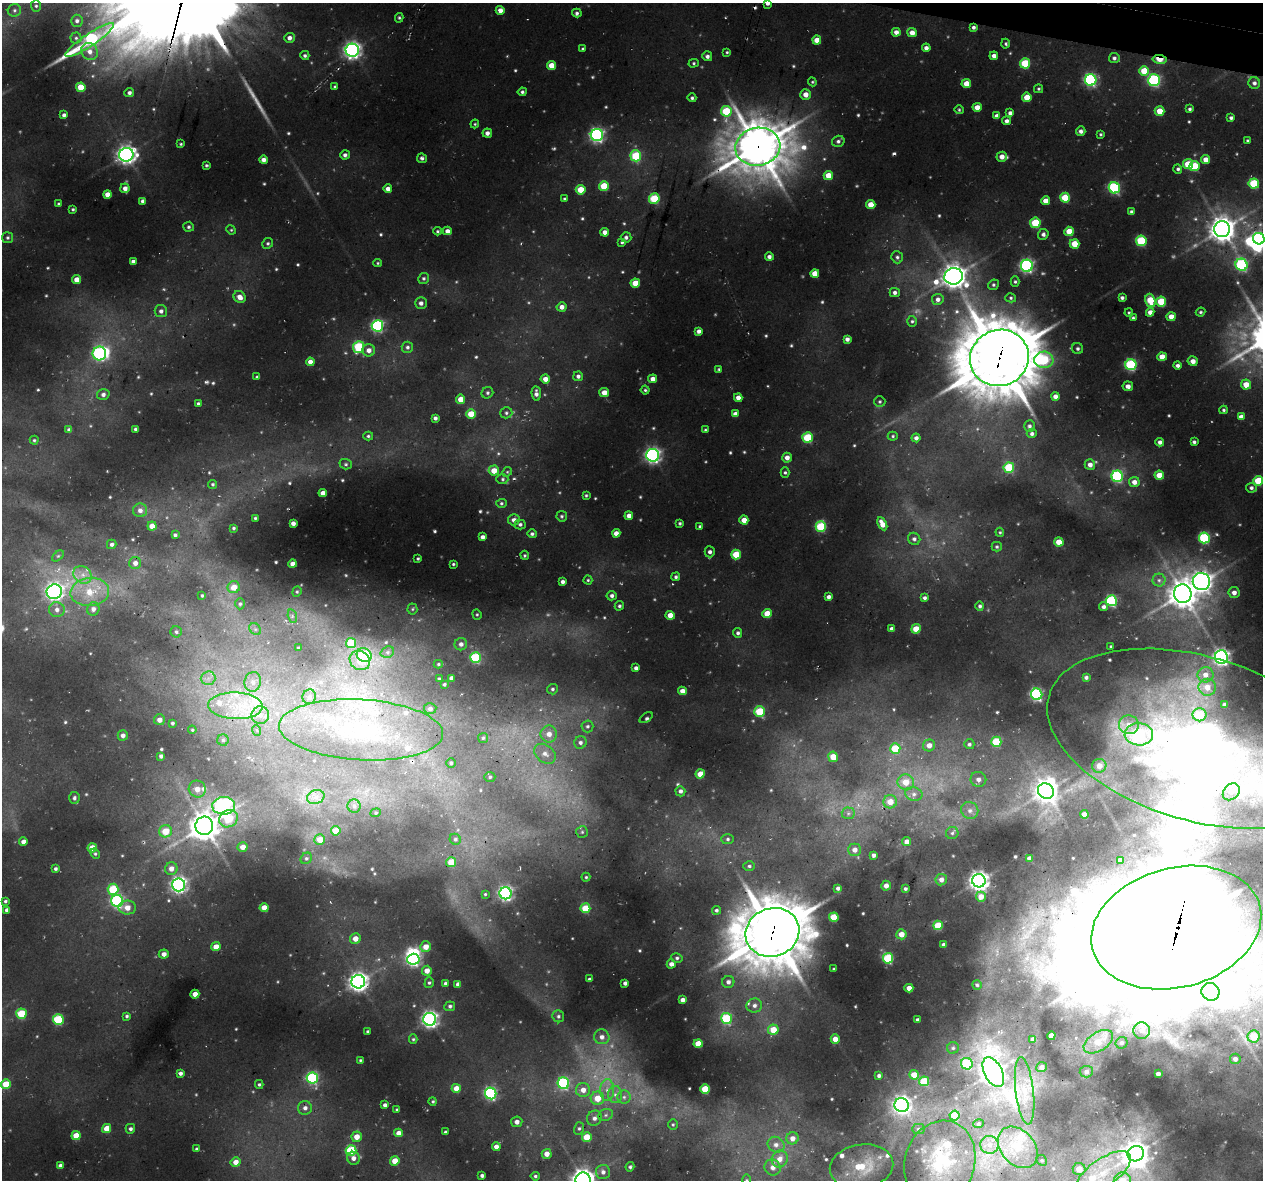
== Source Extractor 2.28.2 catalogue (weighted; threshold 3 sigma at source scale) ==
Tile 10 of 4 x 4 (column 2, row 3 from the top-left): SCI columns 1285-2545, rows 1501-2678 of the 5081 x 5296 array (HDU 1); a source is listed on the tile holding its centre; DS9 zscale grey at full resolution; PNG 1265 x 1182 px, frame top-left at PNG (2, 3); each listed source drawn as its Kron ellipse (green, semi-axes under 4 px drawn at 4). Shown black and unused: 1% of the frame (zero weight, under 3 of 4 exposures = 4% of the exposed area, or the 3 px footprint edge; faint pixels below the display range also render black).
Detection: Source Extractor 2.28.2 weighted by HDU 2 'WHT'; one run over the whole footprint, this tile lists its part. Background 0.0957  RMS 0.016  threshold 0.0727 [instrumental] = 3 sigma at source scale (4.5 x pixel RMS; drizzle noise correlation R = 1.50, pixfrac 1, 0.0396/0.0396 arcsec/px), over >= 5 px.
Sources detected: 592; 8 too faint to see at this stretch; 14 inside a brighter object's white glare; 2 cosmic-ray / hot-pixel residue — neither listed nor drawn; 16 inside a brighter listed object's ellipse — not listed separately; of the other 552, all 500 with FLUX_AUTO >= 1.82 (the completeness limit of this list) listed and drawn (52 fainter detections not listed), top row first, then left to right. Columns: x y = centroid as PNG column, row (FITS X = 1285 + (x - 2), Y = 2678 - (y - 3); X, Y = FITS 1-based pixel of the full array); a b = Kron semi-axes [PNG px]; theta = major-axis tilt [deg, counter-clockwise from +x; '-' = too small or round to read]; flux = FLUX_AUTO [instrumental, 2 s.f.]
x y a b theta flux
767 3 4 4 - 6.1
36 6 6 5 - 3.2
14 10 7 6 - 4.1
500 10 4 4 - 10
577 13 5 4 - 3.4
399 18 5 4 - 2.4
77 21 6 6 - 5.1
973 27 4 4 - 4
896 32 4 4 - 9.4
912 33 4 4 - 13
76 38 5 5 - 3.1
289 38 5 5 - 7.5
90 40 29 6 34 220
817 40 4 4 - 18
1005 44 5 3 - 2.7
926 48 4 4 - 6.1
583 49 4 3 - 2.3
352 50 6 6 - 630
90 52 9 8 - 11
727 52 4 4 - 2
305 55 4 4 - 3.4
707 56 5 5 - 5.4
994 56 4 4 - 8.6
1114 58 5 5 - 4.7
1159 59 7 3 -8 40
694 63 5 4 - 2.3
1025 63 5 5 - 66
551 65 4 4 - 22
1144 71 5 5 - 38
1091 80 6 5 - 240
1154 80 6 6 - 220
812 82 4 4 - 1.9
1254 83 6 5 - 5.3
966 84 5 4 - 19
81 87 5 4 - 29
335 87 4 4 - 2.2
1038 89 4 3 - 2
522 92 4 4 - 3.3
129 93 5 4 - 4.7
806 94 5 5 - 13
1027 97 4 4 - 23
692 98 4 4 - 3.3
977 107 4 4 - 15
1190 109 4 3 - 3.1
959 110 4 4 - 2
726 111 5 5 - 64
1160 111 5 5 - 22
1010 113 4 4 - 5.3
64 115 4 4 - 3.9
997 116 4 4 - 7.8
1231 118 4 3 - 3.7
1007 121 4 4 - 5.9
475 124 4 4 - 1.8
1081 131 5 4 - 5.7
487 133 4 4 - 6.4
1100 134 3 3 - 2.1
597 135 6 6 - 350
838 141 6 5 - 4.5
1247 141 3 3 - 2.2
181 144 4 3 - 2
758 147 22 19 10 5000
126 155 7 7 - 750
345 155 5 4 - 5.1
636 156 5 5 - 77
1002 157 5 5 - 12
422 158 5 4 - 3.7
1206 159 4 4 - 15
264 160 4 4 - 7.4
1188 164 5 5 - 42
206 165 4 3 - 2.2
1194 166 5 5 - 55
1178 169 4 4 - 3.3
828 175 4 4 - 24
1254 183 5 5 - 80
604 186 5 5 - 44
125 188 5 4 - 9
1114 188 5 5 - 170
388 189 4 4 - 8
581 190 5 5 - 32
108 194 4 4 - 16
1065 198 5 5 - 49
564 199 4 3 - 1.8
654 199 5 5 - 70
143 201 4 3 - 5.1
1046 201 4 4 - 16
59 204 3 3 - 2.4
871 205 4 4 - 22
73 209 3 3 - 2.1
1131 212 4 4 - 3.3
1035 223 5 5 - 64
188 227 5 5 - 3.3
1222 229 8 8 - 1800
231 230 5 4 - 1.9
437 231 4 3 - 2.1
447 231 4 4 - 8.1
1069 231 5 4 - 30
605 232 4 4 - 10
1043 234 5 5 - 4.8
626 237 5 5 - 4.1
7 238 5 5 - 2.8
1259 239 6 5 - 260
1141 241 5 5 - 82
622 242 4 4 - 3
268 243 5 5 - 2.9
1074 244 5 4 - 30
769 257 4 4 - 5.4
897 257 6 5 - 4
133 262 4 4 - 6.9
378 263 4 4 - 1.8
1242 265 6 6 - 180
1027 266 6 6 - 320
815 274 4 4 - 19
954 276 9 8 - 1600
424 278 5 5 - 3.5
77 280 4 4 - 15
1015 282 5 4 - 2.7
635 283 4 4 - 28
993 285 5 5 - 3.1
895 293 5 4 - 5.7
240 297 6 5 - 11
1011 298 5 4 - 2.5
1122 298 4 3 - 3.9
938 299 5 5 - 6.5
1150 300 7 5 -73 45
1161 301 5 5 - 53
421 303 6 5 - 5
562 307 5 4 - 9.4
161 311 6 6 - 6
1150 312 4 4 - 9
1200 312 5 3 - 2.3
1129 313 4 3 - 2
1171 317 4 4 - 17
1133 318 4 3 - 2.3
912 321 5 4 - 2.7
377 326 6 5 - 220
699 331 4 4 - 6.1
847 339 4 4 - 5.7
359 347 6 5 - 89
407 347 6 5 - 4
1078 348 6 5 - 3.5
369 350 6 6 - 10
99 353 7 6 - 270
1162 357 4 4 - 18
999 358 29 28 - 9100
1044 360 9 8 - 82
1193 361 5 5 - 9.5
310 362 4 4 - 10
1131 365 5 5 - 160
1177 365 4 4 - 4.7
719 369 4 4 - 2.1
578 376 5 4 - 5
257 377 3 3 - 2.7
545 379 4 4 - 11
653 379 4 4 - 10
1246 385 5 5 - 19
1128 386 5 5 - 7.1
645 390 4 4 - 2.3
604 392 5 4 - 14
487 393 6 5 - 3.5
536 393 7 4 -86 6.5
103 394 6 5 - 4.8
1055 396 4 4 - 8.1
738 398 4 4 - 9.8
461 399 4 4 - 20
880 402 5 5 - 2.8
198 403 3 3 - 2.4
1224 410 4 3 - 2.3
506 413 6 5 - 3.6
471 414 5 4 - 29
735 414 4 4 - 9.4
1241 417 4 4 - 8.6
435 418 4 4 - 4.2
1029 426 6 5 - 3.7
135 429 3 3 - 2.8
69 430 4 4 - 5.6
705 430 4 4 - 2.1
1032 434 5 4 - 4.6
368 436 5 4 - 3
893 436 5 4 - 2.4
808 438 5 5 - 84
916 438 4 4 - 5.6
34 440 4 4 - 2.2
1160 442 4 4 - 5.6
1194 442 4 4 - 3.1
653 455 6 6 - 460
787 458 5 5 - 9.9
346 464 6 5 - 3
1090 465 5 5 - 9.4
1009 468 5 5 - 75
494 471 5 5 - 21
507 472 5 4 - 2.2
785 472 5 4 - 2.8
1159 475 4 4 - 24
1117 476 6 5 - 190
502 479 6 5 - 3
1258 481 5 5 - 46
1134 482 5 5 - 9.8
213 484 4 4 - 3
1251 488 5 5 - 4.3
323 493 4 4 - 11
586 495 4 3 - 2.1
501 503 5 4 - 3
140 510 7 7 - 8.5
562 516 5 5 - 2.9
629 516 4 4 - 10
255 518 3 3 - 2.3
514 520 6 5 - 8.1
744 520 4 4 - 15
293 523 4 4 - 8.2
680 523 4 3 - 2.1
520 524 5 5 - 4
882 524 7 4 -62 16
152 526 4 4 - 17
700 526 3 3 - 3.3
821 527 5 5 - 96
233 528 4 4 - 2.8
1000 532 4 4 - 1.9
616 533 4 4 - 11
532 534 5 4 - 3.6
175 535 4 3 - 3.1
482 537 4 4 - 6.8
1204 538 5 5 - 130
914 539 6 6 - 4.5
1059 542 4 4 - 26
112 544 5 4 - 4
997 547 5 5 - 2.7
710 552 5 5 - 5.6
736 554 5 5 - 45
525 555 4 4 - 2.3
58 556 7 4 44 2.6
418 558 3 3 - 2.1
135 563 6 6 - 8.5
292 564 4 4 - 6.8
453 564 4 3 - 2.2
83 575 10 8 -38 13
676 577 4 4 - 3
588 580 4 4 - 2.1
1159 580 6 6 - 4.8
1201 581 8 8 - 910
563 582 4 3 - 5.5
234 587 6 6 - 17
54 592 8 7 - 570
90 592 19 14 5 45
297 592 5 4 - 2.4
1234 592 5 5 - 9.8
1183 594 9 9 - 2300
202 595 3 3 - 2.1
612 596 5 5 - 5
828 597 4 4 - 6
924 598 4 4 - 3.5
1111 601 5 5 - 150
240 604 5 4 - 2.9
619 606 5 4 - 3
980 606 4 4 - 3.4
1103 607 5 4 - 4.6
93 609 7 6 - 7
412 609 5 5 - 2.3
57 610 8 7 - 8
477 614 5 4 - 2.3
767 614 4 4 - 28
670 615 4 4 - 18
292 616 7 4 -73 4.2
255 629 7 5 -44 4.5
892 629 4 4 - 7.4
916 629 4 4 - 32
176 632 6 5 - 3.5
738 633 5 4 - 4
351 643 5 5 - 45
461 644 6 6 - 7.4
1111 646 3 3 - 2
298 648 3 3 - 1.8
387 652 7 5 21 4
364 655 8 6 -37 62
1221 657 7 6 - 570
476 658 5 5 - 110
360 660 10 9 - 20
438 664 4 4 - 2
636 668 4 4 - 5.7
1205 675 8 7 - 13
1086 677 4 3 - 4.2
208 678 7 7 - 8.5
451 678 4 4 - 6
439 679 3 3 - 2.9
253 682 10 8 76 12
444 684 3 3 - 2.4
1207 687 9 8 - 18
552 689 5 5 - 3.4
682 691 4 4 - 11
1037 694 6 5 - 260
309 697 7 6 - 5.4
1225 705 4 3 - 4.7
235 706 27 13 -2 61
430 708 6 5 - 4.2
760 712 5 5 - 77
260 715 9 9 - 11
1200 715 7 6 - 43
646 718 7 2 34 2
159 720 5 5 - 9.5
172 723 3 3 - 2.8
1129 725 10 9 - 14
587 726 6 6 - 3.6
192 730 4 3 - 1.9
256 730 5 3 - 1.9
361 730 82 30 -3 240
549 734 8 8 - 14
1139 734 14 11 -1 130
123 735 5 5 - 7.3
483 738 5 5 - 2.4
1198 739 155 82 -16 940
223 740 6 6 - 3.3
580 742 6 6 - 5.2
996 742 5 5 - 66
969 744 5 5 - 3.8
929 745 6 6 - 11
895 749 5 5 - 53
545 754 12 8 -38 12
161 756 4 4 - 4.3
833 757 5 5 - 24
451 763 4 4 - 2.9
1099 766 7 7 - 14
700 774 4 4 - 22
490 777 5 5 - 2.9
978 779 8 7 - 9.1
906 782 8 8 - 26
197 789 9 8 - 15
680 791 5 5 - 5.6
1046 791 8 7 - 1400
1231 792 9 7 45 8.6
914 794 9 6 -14 8.1
316 797 9 7 16 7.8
74 798 6 5 - 3.7
890 802 6 6 - 22
224 806 11 8 3 350
354 806 6 6 - 4.8
970 810 9 8 - 9.3
376 813 5 4 - 2.1
848 813 6 6 - 4.4
1084 814 4 4 - 12
228 819 10 8 33 52
204 826 9 9 - 2500
165 831 6 6 - 33
336 831 5 4 - 21
582 832 6 6 - 3
952 833 6 6 - 3.9
455 839 6 5 - 3.4
728 839 6 5 - 3.5
320 840 5 5 - 17
907 841 4 4 - 9.8
23 842 4 4 - 8.6
243 847 5 5 - 12
92 848 4 4 - 29
855 850 6 6 - 9.7
95 854 5 4 - 2.3
873 855 4 3 - 4.8
306 858 6 5 - 3
1029 858 4 4 - 7.4
1120 860 4 3 - 4.6
451 862 5 5 - 26
749 866 6 5 - 3.1
55 869 4 4 - 3.1
171 869 6 6 - 12
586 877 4 4 - 2.2
941 880 6 5 - 8.6
979 881 6 6 - 900
179 885 6 6 - 490
886 886 5 4 - 7.7
838 888 4 4 - 4.2
113 889 5 5 - 73
905 889 4 4 - 3.2
505 893 6 6 - 380
485 894 4 4 - 1.9
981 897 5 5 - 16
5 901 3 3 - 2.5
117 901 6 6 - 210
127 908 9 7 -1 15
264 908 4 4 - 16
585 908 5 5 - 47
7 910 4 4 - 6.7
716 910 4 4 - 3.2
834 917 5 4 - 43
938 925 5 4 - 48
1176 928 86 59 15 19000
772 932 27 24 20 8000
901 934 5 5 - 17
355 939 5 5 - 15
944 945 4 3 - 4.6
216 947 4 4 - 18
426 947 5 5 - 16
164 954 5 4 - 8.1
677 958 6 4 -13 3.4
888 958 5 5 - 100
413 959 6 5 - 270
671 964 4 4 - 7.5
834 969 3 3 - 2.2
427 971 5 5 - 13
589 979 4 3 - 2.5
358 982 7 6 - 830
728 982 6 6 - 6.6
429 983 5 4 - 2.9
445 983 4 3 - 2.7
625 983 4 4 - 4.9
458 984 4 4 - 7
977 985 5 4 - 2.8
909 988 4 4 - 12
1210 992 9 8 - 750
195 994 4 4 - 17
682 1000 4 4 - 7.5
754 1005 8 7 - 6.9
450 1006 5 5 - 3.7
21 1014 5 5 - 62
127 1016 4 4 - 2.7
558 1016 6 5 - 3.5
727 1018 5 5 - 95
58 1019 5 5 - 98
430 1019 6 6 - 550
918 1020 4 3 - 4.4
773 1030 5 5 - 30
368 1031 3 3 - 2.3
1142 1031 8 8 - 9
1051 1036 4 4 - 15
602 1037 8 7 - 8.6
1254 1037 6 6 - 37
413 1039 5 4 - 2.3
835 1039 4 4 - 13
1033 1039 4 4 - 8.3
1098 1042 16 9 32 29
1122 1043 6 5 - 4.2
698 1044 4 4 - 26
953 1048 6 6 - 3.8
1235 1059 5 5 - 6.1
360 1060 3 3 - 1.9
967 1064 6 5 - 97
1042 1067 5 5 - 5.7
993 1072 16 9 -63 1500
1086 1072 6 6 - 5
180 1073 4 4 - 5.1
1158 1074 4 4 - 6.9
914 1075 5 4 - 26
879 1076 4 3 - 4.3
312 1078 6 5 - 170
924 1081 5 5 - 53
563 1083 6 5 - 180
6 1084 5 5 - 36
259 1084 4 4 - 2.6
456 1088 4 4 - 18
705 1089 5 4 - 51
583 1090 7 7 - 14
607 1090 11 7 90 12
1025 1091 34 9 -83 37
491 1093 6 5 - 220
615 1095 8 7 - 8.1
624 1097 6 6 - 5.4
597 1098 7 6 - 25
433 1101 4 4 - 2.1
385 1105 4 4 - 5.3
902 1105 7 7 - 650
305 1108 7 7 - 6.4
397 1110 3 3 - 2.2
606 1115 7 6 - 4.5
954 1116 5 5 - 51
594 1118 8 7 - 7.6
517 1122 5 5 - 7.1
979 1124 5 4 - 2.7
673 1125 5 4 - 2.4
579 1128 6 5 - 3.1
107 1129 4 4 - 24
130 1129 5 4 - 4.2
918 1129 6 5 - 3.7
445 1132 3 3 - 2.4
398 1133 4 4 - 13
76 1135 4 4 - 28
357 1137 5 5 - 16
587 1137 5 4 - 32
792 1138 6 6 - 11
776 1145 9 7 -31 9
989 1145 9 9 - 13
496 1147 4 4 - 9
1018 1147 23 17 -49 59
197 1149 4 4 - 2.5
351 1150 5 5 - 100
547 1154 5 5 - 13
1136 1154 8 7 - 1600
353 1158 6 6 - 7.4
780 1159 9 7 60 15
1042 1160 6 5 - 2.5
395 1161 4 4 - 23
236 1162 5 5 - 14
940 1162 42 35 72 160
60 1165 4 3 - 4.9
861 1166 32 22 9 70
630 1167 4 4 - 2.8
773 1167 8 8 - 12
1079 1169 6 6 - 20
603 1172 7 7 - 7.4
1103 1173 32 13 35 71
482 1176 4 3 - 4
535 1176 5 4 - 2.9
583 1180 7 7 - 1300
747 1180 6 4 -90 2.4
1122 1180 9 8 - 24
Overlapping masked pixels (flux is a lower limit): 5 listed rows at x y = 1159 59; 758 147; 999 358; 1176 928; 772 932
Isophote crosses this tile's border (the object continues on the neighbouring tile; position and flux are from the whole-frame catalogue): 8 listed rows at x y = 767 3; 1259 239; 1198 739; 1176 928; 1103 1173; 583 1180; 747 1180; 1122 1180